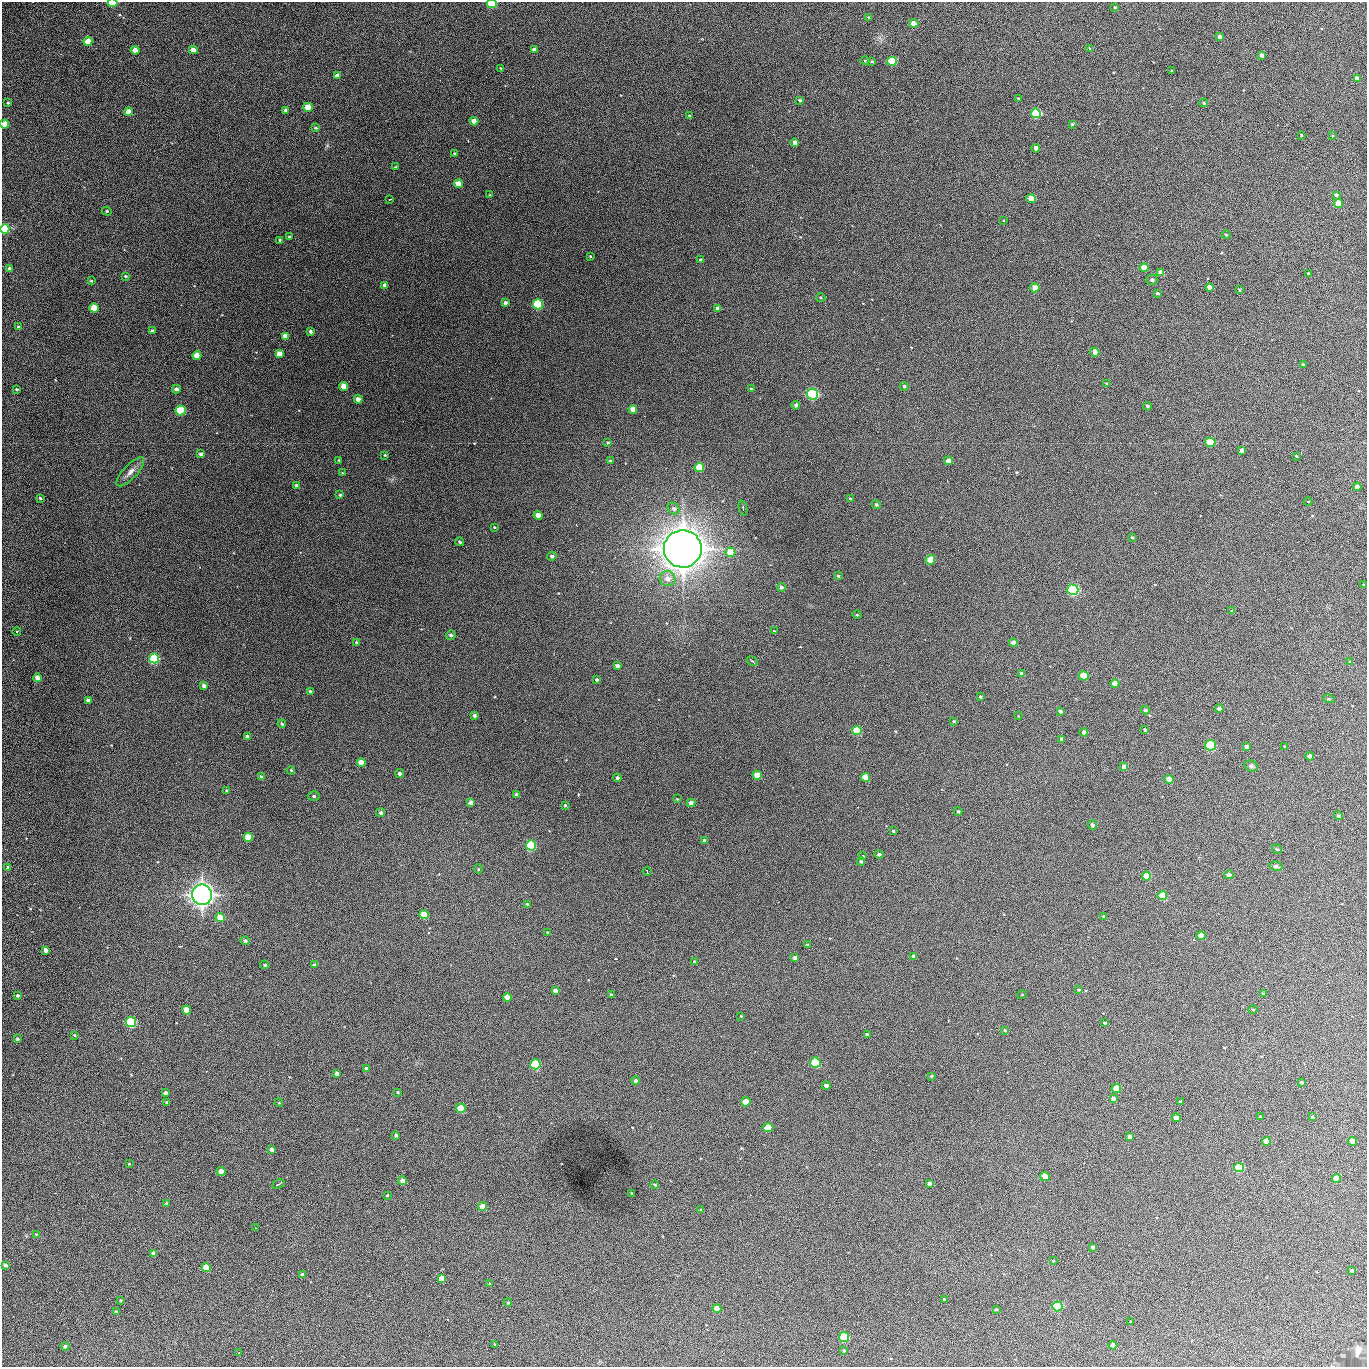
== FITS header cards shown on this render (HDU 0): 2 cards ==
NAXIS1  =                 1365 /fastest changing axis
NAXIS2  =                 1365 /next to fastest changing axis

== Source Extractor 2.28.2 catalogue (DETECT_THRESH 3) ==
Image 1365 x 1365 px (HDU 0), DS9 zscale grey, 1 PNG px = 1 image px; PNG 1369 x 1369 px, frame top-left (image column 1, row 1365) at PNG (2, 2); each listed source drawn as its Kron ellipse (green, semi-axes under 4 px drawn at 4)
Background 353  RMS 55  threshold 166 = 3 sigma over >= 5 px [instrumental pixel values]
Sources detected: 292; all 292 listed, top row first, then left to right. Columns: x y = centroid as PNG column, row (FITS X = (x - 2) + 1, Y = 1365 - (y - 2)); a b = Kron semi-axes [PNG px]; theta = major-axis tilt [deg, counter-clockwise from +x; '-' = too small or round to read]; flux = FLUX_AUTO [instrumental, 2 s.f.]
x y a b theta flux
113 3 5 3 - 2.3e+05
492 3 5 4 - 3.4e+05
1115 7 3 3 - 2.9e+03
869 18 4 3 - 6.0e+03
914 23 4 4 - 3.9e+04
1220 36 4 3 - 1.2e+04
88 41 4 4 - 6.7e+04
1089 48 4 2 - 2.7e+03
135 50 4 4 - 2.7e+04
193 50 4 4 - 2.5e+04
534 50 4 3 - 2.1e+04
1262 55 4 3 - 1.8e+04
865 61 5 3 - 3.7e+03
872 61 4 3 - 4.0e+03
892 61 5 4 - 1.9e+05
500 68 3 2 - 2.5e+03
1172 71 3 2 - 3.9e+03
337 76 4 3 - 1.7e+04
1357 78 4 3 - 2.4e+04
1018 99 3 2 - 4.2e+03
800 100 4 3 - 6.4e+03
8 103 3 2 - 3.0e+03
1204 103 4 3 - 5.9e+03
308 107 4 4 - 5.3e+04
285 110 4 3 - 8.9e+03
129 112 4 4 - 5.2e+04
1036 113 5 4 - 3.5e+05
689 115 4 3 - 3.3e+03
474 121 4 4 - 3.2e+04
5 124 4 4 - 4.9e+04
1072 124 3 3 - 5.3e+03
315 128 4 3 - 4.9e+03
1301 135 3 3 - 3.0e+03
1332 135 4 2 - 3.0e+03
795 143 4 4 - 2.0e+04
1036 148 4 4 - 2.1e+04
454 154 4 3 - 3.8e+03
395 167 4 2 - 2.7e+03
458 184 4 4 - 5.3e+04
490 195 4 2 - 2.4e+03
1336 195 4 3 - 6.4e+03
390 199 3 2 - 2.7e+03
1031 199 5 4 - 5.6e+04
1338 204 4 4 - 5.5e+04
107 211 5 4 - 3.6e+03
1003 220 3 2 - 2.5e+03
5 229 5 4 - 1.6e+05
1226 235 4 4 - 4.0e+03
289 237 3 3 - 6.4e+03
280 240 3 3 - 5.1e+03
590 256 3 2 - 3.5e+03
701 260 3 3 - 5.0e+03
1144 267 4 4 - 5.3e+04
9 268 4 3 - 1.2e+04
1161 272 4 4 - 3.6e+04
1308 273 3 2 - 3.1e+03
126 276 4 3 - 4.6e+03
1152 280 5 5 - 9.8e+03
91 281 3 3 - 3.0e+03
385 285 4 4 - 1.3e+04
1210 287 4 4 - 3.1e+04
1035 288 4 4 - 3.8e+04
1239 290 4 3 - 3.5e+03
1157 293 3 3 - 5.1e+03
821 297 4 4 - 4.4e+03
505 303 3 3 - 1.2e+04
538 304 5 5 - 2.8e+05
94 308 4 4 - 7.0e+04
718 309 4 4 - 1.9e+04
19 327 4 4 - 8.6e+03
152 331 4 3 - 7.3e+03
310 332 4 3 - 1.1e+04
285 336 4 4 - 3.5e+04
1095 352 5 4 - 2.8e+04
279 354 4 4 - 4.6e+04
197 355 4 4 - 7.5e+04
1303 364 3 2 - 2.7e+03
1106 384 3 3 - 3.8e+03
344 386 4 4 - 4.1e+04
904 386 4 3 - 5.3e+03
16 389 3 3 - 5.4e+03
176 389 4 4 - 9.4e+03
751 389 3 2 - 3.5e+03
812 394 5 5 - 5.8e+05
358 399 4 4 - 2.0e+04
796 405 4 4 - 1.1e+04
1147 406 4 4 - 5.7e+03
633 409 4 4 - 4.5e+04
180 410 5 5 - 2.2e+05
1210 442 5 4 - 1.0e+05
608 443 3 3 - 4.7e+03
1241 450 4 3 - 9.5e+03
201 454 4 4 - 9.1e+03
385 455 3 2 - 3.4e+03
1296 456 4 2 - 2.7e+03
339 460 3 3 - 3.1e+03
610 461 4 3 - 5.1e+03
948 461 4 4 - 2.9e+04
699 468 5 4 - 1.4e+05
130 472 19 7 46 2.4e+04
342 473 3 3 - 2.7e+03
297 486 3 3 - 8.9e+03
1357 487 4 4 - 2.3e+04
340 495 3 3 - 4.2e+03
40 498 3 3 - 4.9e+03
850 499 3 3 - 4.3e+03
1308 501 4 3 - 3.0e+03
876 505 4 4 - 5.7e+03
743 508 7 2 -81 4.4e+03
674 509 6 5 - 1.0e+04
538 515 4 4 - 4.1e+04
494 527 3 3 - 4.0e+03
1132 537 3 3 - 3.8e+03
460 542 4 3 - 5.1e+03
683 549 19 18 - 6.8e+06
730 552 5 5 - 7.6e+04
552 556 4 4 - 8.1e+03
930 560 5 4 - 5.7e+04
838 576 4 3 - 4.8e+03
668 579 8 7 - 2.7e+04
1363 585 3 3 - 3.7e+03
781 587 4 4 - 9.7e+03
1073 590 5 5 - 5.2e+05
1232 611 4 3 - 2.8e+03
857 615 4 3 - 2.9e+03
17 631 4 3 - 3.1e+03
774 631 2 2 - 2.1e+03
451 635 5 5 - 7.5e+03
1013 642 4 4 - 2.2e+04
357 643 4 3 - 6.2e+03
154 658 5 5 - 3.9e+05
752 661 6 2 -30 3.4e+03
1350 662 4 4 - 5.4e+03
617 666 4 3 - 1.3e+04
1022 674 4 3 - 2.0e+04
1084 676 5 4 - 1.1e+05
37 678 4 4 - 4.3e+04
597 679 4 4 - 5.9e+03
1115 683 4 4 - 4.8e+04
204 685 4 3 - 1.3e+04
310 691 3 3 - 6.5e+03
980 697 3 3 - 4.4e+03
1329 699 6 3 -17 4.1e+03
88 700 4 3 - 1.2e+04
1219 709 4 4 - 1.5e+04
1145 710 4 3 - 5.7e+03
1060 711 4 3 - 9.0e+03
474 715 3 3 - 9.6e+03
1018 716 2 2 - 2.2e+03
954 721 3 3 - 3.8e+03
282 724 4 3 - 4.6e+03
857 730 4 4 - 1.5e+05
1145 730 3 3 - 5.9e+03
1084 732 4 4 - 1.9e+04
247 737 4 3 - 1.4e+04
1061 739 4 3 - 7.8e+03
1210 745 5 5 - 2.8e+05
1284 746 3 2 - 2.6e+03
1247 747 4 4 - 2.2e+04
1310 756 4 4 - 2.3e+04
361 762 4 4 - 4.5e+04
1251 766 7 5 -18 8.4e+03
1124 767 4 4 - 2.5e+04
291 770 4 3 - 3.7e+03
400 773 4 4 - 1.1e+04
757 775 4 4 - 5.3e+04
261 777 4 3 - 1.1e+04
865 777 4 4 - 7.8e+04
617 778 4 4 - 9.2e+03
1169 779 5 4 - 4.3e+04
227 790 3 2 - 3.8e+03
516 795 3 3 - 1.1e+04
314 796 6 4 -3 7.3e+03
677 799 3 3 - 2.5e+03
471 802 4 4 - 1.7e+04
691 803 4 4 - 2.2e+04
565 805 4 3 - 4.7e+03
958 811 4 3 - 4.8e+03
381 813 4 4 - 1.0e+04
1338 816 5 4 - 5.7e+03
1092 825 5 4 - 1.3e+04
893 831 3 3 - 4.4e+03
248 837 4 4 - 1.1e+05
704 841 3 3 - 1.2e+04
531 845 5 5 - 3.3e+05
1277 849 5 4 - 4.4e+03
879 854 4 4 - 9.0e+03
863 856 3 3 - 3.3e+03
861 861 4 4 - 6.2e+03
1276 866 6 4 -11 7.4e+03
8 868 4 3 - 9.2e+03
478 869 5 3 - 3.0e+03
647 871 4 2 - 2.9e+03
1229 875 4 4 - 1.8e+04
1147 876 4 4 - 8.6e+04
202 895 10 10 - 2.8e+06
1162 896 5 4 - 1.3e+05
527 904 4 3 - 6.7e+03
424 915 4 4 - 9.6e+04
1104 917 4 4 - 6.9e+03
220 918 5 4 - 5.7e+04
547 932 4 3 - 2.4e+03
1201 936 4 4 - 6.0e+04
245 941 5 4 - 8.9e+03
807 945 3 3 - 4.9e+03
46 950 4 4 - 2.0e+04
914 956 4 4 - 1.0e+04
795 957 4 3 - 1.1e+04
695 962 4 4 - 9.9e+03
265 965 5 3 - 5.1e+03
314 965 4 4 - 8.5e+03
1079 990 4 3 - 4.1e+03
555 991 4 4 - 1.8e+04
1263 993 3 3 - 3.4e+03
611 995 4 3 - 6.3e+03
1022 995 4 3 - 2.5e+03
18 996 4 3 - 7.1e+03
507 997 4 4 - 2.6e+04
1253 1009 4 3 - 3.9e+03
186 1010 4 4 - 5.4e+04
741 1016 2 2 - 2.4e+03
131 1022 5 5 - 2.9e+05
1105 1023 3 3 - 5.1e+03
1005 1030 4 3 - 4.5e+03
867 1034 4 3 - 7.8e+03
74 1035 3 3 - 2.8e+03
17 1039 3 3 - 7.4e+03
815 1062 5 5 - 2.2e+05
535 1064 5 5 - 2.4e+05
366 1068 4 3 - 1.0e+04
337 1073 3 3 - 1.3e+04
931 1076 3 2 - 3.9e+03
636 1081 4 4 - 1.4e+04
1301 1082 3 3 - 5.3e+03
826 1085 4 3 - 1.2e+04
1116 1088 5 4 - 7.3e+04
398 1092 4 3 - 2.8e+03
165 1093 4 4 - 1.2e+04
1113 1099 4 4 - 2.0e+04
167 1102 3 3 - 5.5e+03
746 1102 4 4 - 7.4e+04
1180 1102 4 3 - 7.0e+03
279 1103 4 3 - 3.2e+03
461 1108 5 4 - 1.1e+05
1260 1116 4 3 - 4.5e+03
1312 1117 3 3 - 5.7e+03
1176 1118 4 4 - 2.9e+04
768 1127 5 4 - 5.4e+04
396 1135 4 4 - 7.1e+03
1130 1137 4 4 - 1.8e+04
1266 1141 4 4 - 4.4e+04
1353 1141 4 4 - 6.6e+04
271 1149 3 3 - 1.2e+04
129 1164 3 2 - 2.6e+03
1239 1168 5 4 - 2.2e+05
221 1171 4 4 - 3.8e+04
1045 1176 5 4 - 4.0e+04
1337 1178 4 4 - 5.7e+04
403 1181 4 4 - 2.6e+04
929 1183 4 3 - 7.9e+03
278 1184 6 2 26 4.2e+03
655 1185 4 3 - 4.5e+03
632 1193 4 3 - 2.6e+03
387 1195 4 3 - 4.2e+03
167 1203 3 3 - 7.1e+03
483 1206 4 4 - 4.9e+04
701 1210 3 3 - 4.1e+03
255 1228 3 2 - 4.3e+03
36 1234 4 3 - 2.9e+03
1093 1247 3 3 - 1.1e+04
153 1253 3 3 - 1.2e+04
1053 1261 3 3 - 3.2e+03
5 1265 4 3 - 8.4e+03
206 1268 5 4 - 8.0e+04
1351 1271 3 3 - 7.1e+03
302 1275 4 4 - 8.2e+03
441 1279 4 4 - 4.9e+04
490 1284 3 3 - 3.8e+03
944 1299 3 3 - 4.0e+03
120 1300 4 3 - 3.3e+03
508 1303 4 3 - 5.1e+03
1057 1306 5 5 - 3.0e+05
717 1309 4 4 - 5.9e+04
996 1309 3 2 - 4.0e+03
116 1312 4 3 - 9.0e+03
1131 1321 3 3 - 3.4e+03
844 1337 5 5 - 2.2e+05
495 1344 3 3 - 4.0e+03
1113 1345 4 4 - 2.4e+04
65 1346 4 4 - 8.1e+03
844 1350 4 3 - 4.5e+03
239 1353 3 3 - 1.7e+03
At the frame edge (FLAGS 8, measured only in part): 4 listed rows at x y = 113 3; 492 3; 5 124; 5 229

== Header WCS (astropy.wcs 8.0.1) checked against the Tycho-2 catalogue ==
Header WCS as astropy/WCSLIB reads it (applying the file's SIP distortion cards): RA---TAN-SIP/DEC--TAN-SIP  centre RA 02:17:03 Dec +13:19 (34.26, +13.32 deg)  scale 1.92 arcsec/px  FOV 43.6' x 43.6'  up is -180 deg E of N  parity flipped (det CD > 0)
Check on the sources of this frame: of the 60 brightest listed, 15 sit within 2.6 arcsec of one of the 17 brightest Tycho-2 stars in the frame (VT <= 12.67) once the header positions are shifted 0.41 arcsec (0.28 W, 0.30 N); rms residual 0.88 arcsec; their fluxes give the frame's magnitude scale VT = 25.53 - 2.5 log10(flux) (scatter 0.18 mag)
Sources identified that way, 15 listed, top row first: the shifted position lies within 2.6 arcsec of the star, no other Tycho-2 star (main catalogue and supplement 1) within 5.2 arcsec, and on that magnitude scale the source's flux lands within +1.5 / -3 mag of the star's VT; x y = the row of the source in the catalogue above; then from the Tycho-2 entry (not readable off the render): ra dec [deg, ICRS J2000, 3 dp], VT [Tycho-2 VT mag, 2 dp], TYC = Tycho-2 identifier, HIP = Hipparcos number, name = IAU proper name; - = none
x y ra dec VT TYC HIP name
113 3 34.572 +12.955 11.42 637-1207-1 - -
492 3 34.365 +12.956 12.09 637-873-1 - -
1036 113 34.068 +13.016 12.11 637-923-1 - -
538 304 34.341 +13.116 11.78 637-767-1 - -
812 394 34.191 +13.165 10.78 637-980-1 - -
180 410 34.536 +13.172 12.67 637-944-1 - -
1073 590 34.049 +13.269 11.22 637-820-1 - -
154 658 34.551 +13.304 11.62 637-695-1 - -
1210 745 33.973 +13.352 11.91 637-1253-1 - -
531 845 34.345 +13.404 11.61 637-1245-1 - -
202 895 34.525 +13.430 7.86 637-948-1 10730 -
535 1064 34.343 +13.520 12.11 637-855-1 - -
1239 1168 33.958 +13.576 11.96 637-1126-1 - -
1057 1306 34.057 +13.650 11.94 637-667-1 - -
844 1337 34.174 +13.666 12.36 637-601-1 - -